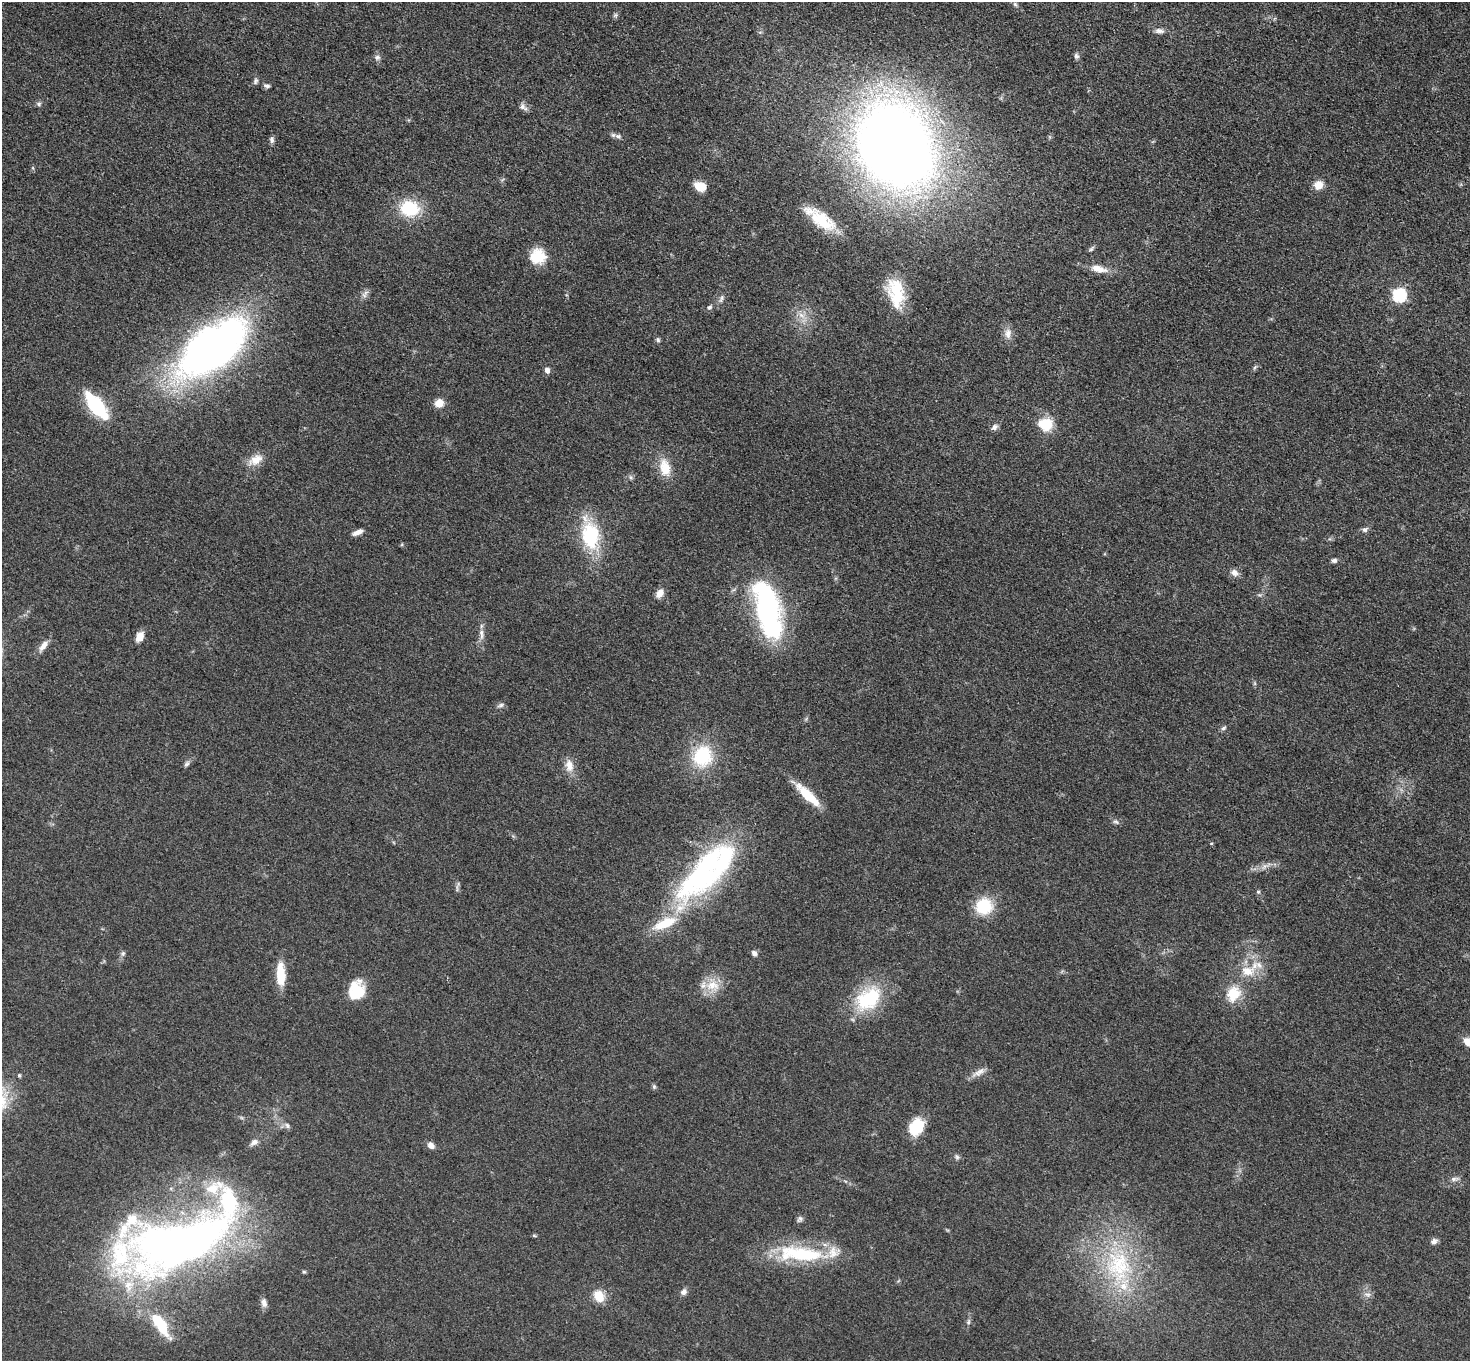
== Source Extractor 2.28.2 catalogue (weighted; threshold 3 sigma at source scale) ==
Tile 10 of 4 x 4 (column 2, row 3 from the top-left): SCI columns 1481-2948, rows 1521-2879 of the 5894 x 5897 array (HDU 1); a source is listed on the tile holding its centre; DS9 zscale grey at full resolution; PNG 1472 x 1363 px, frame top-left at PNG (2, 2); no overlay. Shown black and unused: <1% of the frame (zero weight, under 3 of 5 exposures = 1% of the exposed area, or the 3 px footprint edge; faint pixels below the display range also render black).
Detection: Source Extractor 2.28.2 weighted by HDU 2 'WHT'; one run over the whole footprint, this tile lists its part. Background 0.0479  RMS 0.0053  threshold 0.024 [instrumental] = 3 sigma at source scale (4.5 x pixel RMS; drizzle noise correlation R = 1.50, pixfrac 1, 0.05/0.05 arcsec/px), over >= 5 px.
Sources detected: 99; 2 inside a brighter object's white glare — not listed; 9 inside a brighter listed object's ellipse — not listed separately; the other 88 listed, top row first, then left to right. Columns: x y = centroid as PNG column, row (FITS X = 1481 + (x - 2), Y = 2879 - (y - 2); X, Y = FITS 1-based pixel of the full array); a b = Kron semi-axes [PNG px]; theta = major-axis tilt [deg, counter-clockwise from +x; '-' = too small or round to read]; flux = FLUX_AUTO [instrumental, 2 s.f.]
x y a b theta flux
1015 4 7 5 -44 1.1
615 15 7 5 45 1
1159 31 13 7 -7 2.6
1076 56 8 6 -62 1.4
377 57 8 7 - 1.7
256 81 8 6 74 1.2
267 86 8 5 -15 1.3
39 104 7 6 - 1.2
523 107 12 7 -34 2.2
618 136 9 6 -22 1.8
272 139 9 6 -84 1.5
896 146 49 39 -65 1000
1318 185 10 9 - 5.8
700 186 12 9 -24 8
410 208 19 16 -13 26
822 220 34 16 -35 20
1091 249 9 4 45 1.1
538 256 18 17 - 13
1098 269 21 9 -13 6.9
364 295 10 5 -45 1.4
897 295 38 18 -71 22
1399 295 7 7 - 56
721 299 13 4 71 1.6
709 307 7 6 - 1.1
802 315 12 6 -35 3.4
1008 333 15 9 88 4
658 340 7 5 -76 1.1
212 348 67 33 37 340
1255 367 8 3 71 0.84
547 370 8 6 -65 2.1
439 403 9 8 - 6.1
96 406 31 12 -52 39
1045 424 19 17 -9 12
994 427 9 7 45 1.9
256 460 21 11 30 7.2
665 468 23 13 -79 10
630 477 7 4 -71 0.9
1365 529 9 6 37 1.6
358 532 13 5 23 3.2
590 535 33 21 -84 34
1334 561 7 5 2 1.6
1234 573 10 8 -43 3
660 593 10 7 60 4.4
768 608 51 22 -77 110
481 634 17 5 -88 3.1
140 636 12 8 64 4.9
43 646 18 7 53 4.1
501 705 10 5 20 1.4
1223 728 8 5 28 1.2
702 756 25 22 69 29
187 764 9 5 45 1.4
569 765 17 11 -82 5.7
807 795 35 9 -44 15
1116 822 9 5 -22 1.4
703 872 95 30 54 110
1258 892 6 5 - 0.83
984 906 15 14 - 24
123 953 6 5 - 1.1
754 953 7 6 - 1.8
1248 971 23 15 2 11
281 974 28 10 -87 12
712 985 21 15 -1 10
356 991 20 16 83 18
1234 994 22 18 62 13
868 999 37 25 39 35
1468 1042 13 8 -44 4.8
979 1072 21 7 30 3.9
19 1075 5 4 - 0.75
654 1086 6 4 -46 0.92
287 1125 8 6 -61 1.6
916 1127 20 14 56 16
254 1142 10 7 29 2.6
431 1145 9 7 -40 2.7
957 1157 6 6 - 1.2
1454 1179 9 6 0 1.8
799 1219 9 7 61 1.5
534 1235 6 4 -3 0.67
1434 1241 8 6 29 2.2
181 1242 137 58 22 350
801 1254 66 19 -5 45
1119 1266 50 36 -80 62
304 1272 5 5 - 0.71
684 1292 9 7 51 2
1367 1295 11 5 -10 2
599 1296 14 11 -62 8.4
264 1303 12 7 -78 2.5
968 1322 6 5 - 1
162 1326 19 11 -69 18
Isophote crosses this tile's border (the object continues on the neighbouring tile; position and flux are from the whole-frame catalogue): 2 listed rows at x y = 1468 1042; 181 1242